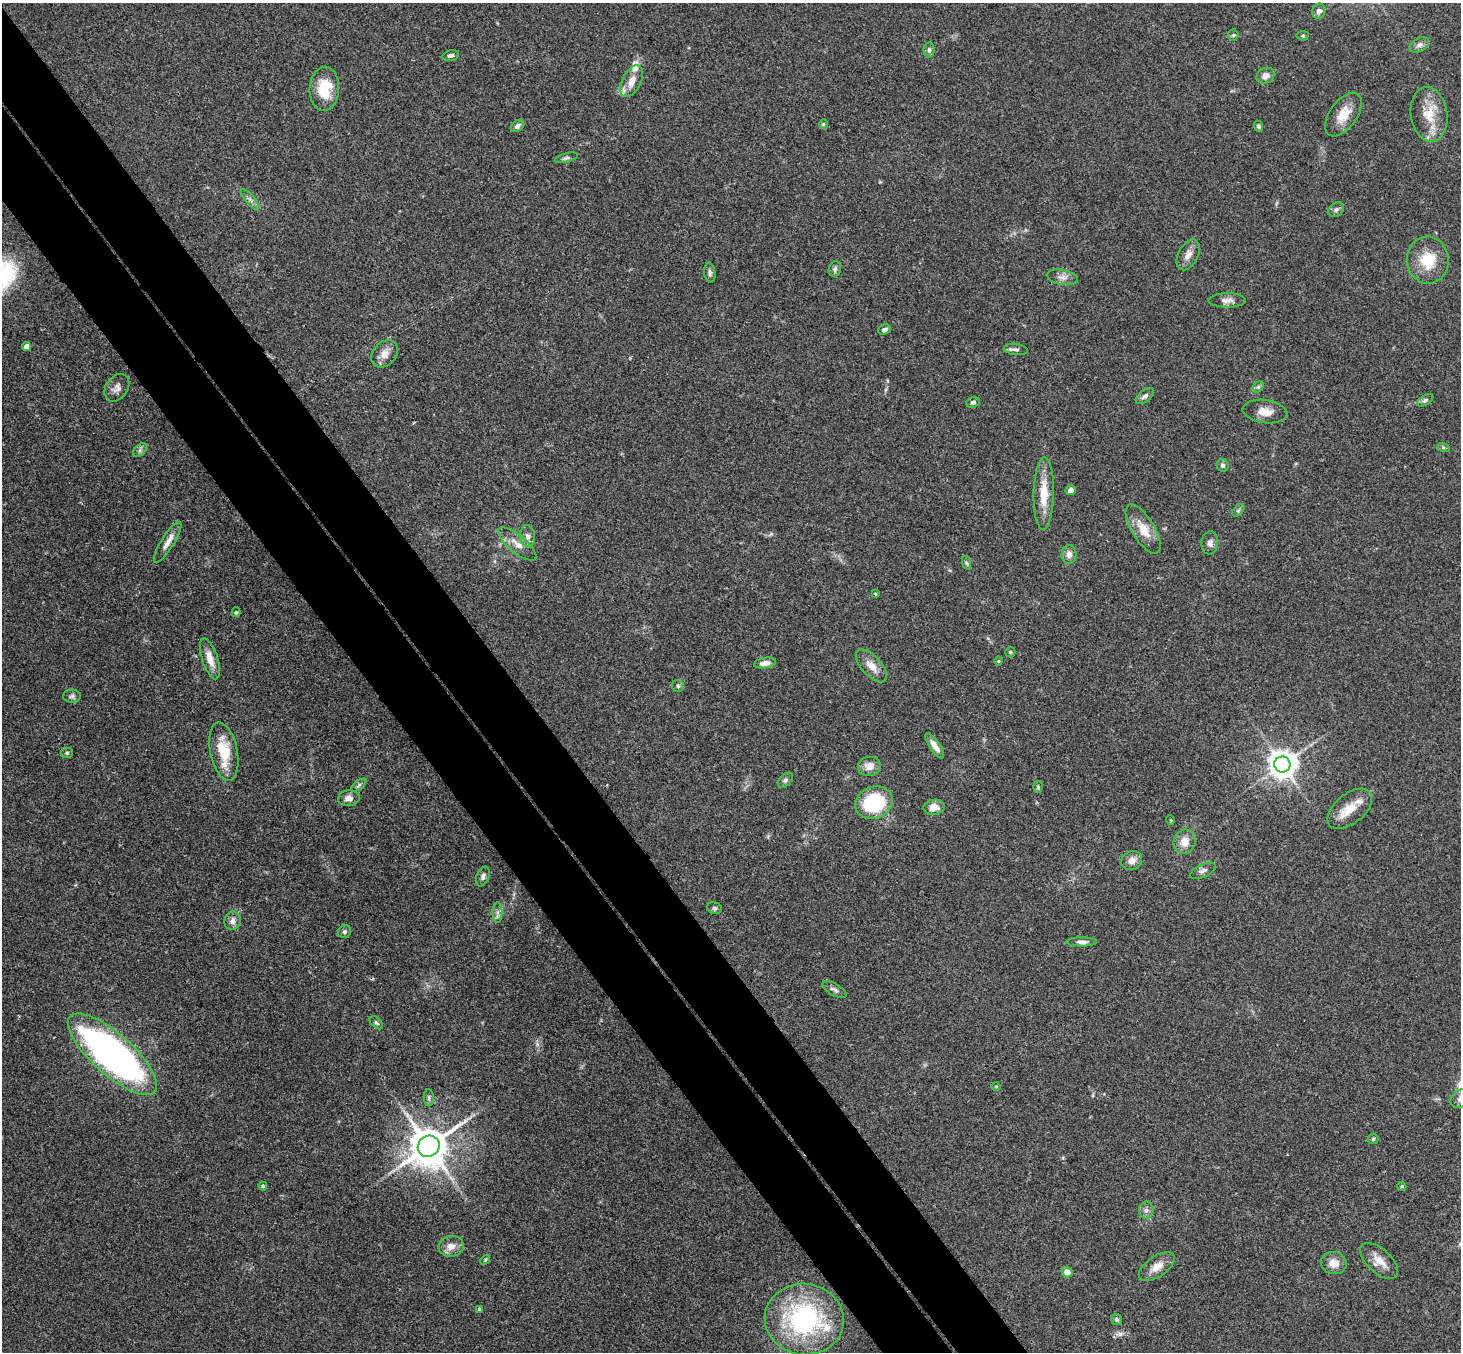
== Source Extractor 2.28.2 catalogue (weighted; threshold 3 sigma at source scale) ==
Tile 11 of 4 x 4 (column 3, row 3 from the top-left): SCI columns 2974-4432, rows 1681-3030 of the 5942 x 5923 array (HDU 1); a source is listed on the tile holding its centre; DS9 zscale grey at full resolution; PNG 1463 x 1354 px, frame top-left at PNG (2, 3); each listed source drawn as its Kron ellipse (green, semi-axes under 4 px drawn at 4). Shown black and unused: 9% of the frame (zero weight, under 3 of 4 exposures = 6% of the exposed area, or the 3 px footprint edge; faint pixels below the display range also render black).
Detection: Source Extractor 2.28.2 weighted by HDU 2 'WHT'; one run over the whole footprint, this tile lists its part. Background 0.168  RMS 0.0077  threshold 0.0348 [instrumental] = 3 sigma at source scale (4.5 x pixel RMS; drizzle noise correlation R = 1.50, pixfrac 1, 0.05/0.05 arcsec/px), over >= 5 px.
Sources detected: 101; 4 inside a brighter listed object's ellipse — not listed separately; the other 97 listed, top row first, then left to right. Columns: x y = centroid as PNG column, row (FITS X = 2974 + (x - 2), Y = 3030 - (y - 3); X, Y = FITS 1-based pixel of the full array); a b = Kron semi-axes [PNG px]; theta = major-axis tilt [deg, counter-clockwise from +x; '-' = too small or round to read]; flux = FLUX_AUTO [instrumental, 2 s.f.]
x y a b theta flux
1319 11 8 6 68 3.1
1233 35 5 5 - 1.3
1303 36 6 4 5 1.1
1419 45 10 7 29 3.2
929 50 7 5 -89 1.9
451 55 8 5 12 2.2
1266 76 9 7 26 4.7
632 81 17 9 64 8.9
324 89 22 14 86 24
1343 114 25 13 54 14
1429 114 27 18 -82 19
823 124 4 4 - 0.9
517 126 7 5 39 2.3
1258 126 6 4 -70 1.4
566 158 12 4 15 2
250 200 13 4 -50 2.8
1336 210 8 6 39 2.3
1188 255 16 10 63 6.1
1428 260 23 21 -86 23
835 269 8 6 75 2
710 273 10 5 -81 2.2
1062 277 16 7 -10 4.6
1227 300 19 7 0 4.5
884 330 6 5 - 2.1
27 347 4 4 - 7.2
1016 349 12 5 -6 2.5
384 354 15 11 48 7.5
1258 387 6 5 - 1.3
117 388 15 11 55 4.7
1145 396 11 5 39 2.3
1425 400 9 5 32 1.7
973 402 7 5 22 2
1265 411 22 11 -7 8.8
1443 447 6 4 -19 1.1
140 450 8 5 46 2.2
1223 465 6 6 - 2
1071 490 5 5 - 5
1044 493 36 10 89 18
1238 510 7 4 45 1.3
1143 529 28 11 -59 14
528 536 11 7 -83 3.9
168 542 24 6 58 6.2
1210 543 11 8 84 3.3
517 544 23 8 -40 8.2
1069 554 9 7 -88 4.9
967 563 7 4 -70 1.3
875 594 3 3 - 1.5
236 612 5 4 - 1.1
1010 652 5 5 - 0.9
210 659 21 8 -72 8.8
998 661 4 4 - 0.74
765 663 11 5 9 4.8
871 666 20 10 -47 8.2
678 686 6 6 - 1.6
72 696 9 6 2 2.1
935 746 15 5 -55 6
224 752 30 13 -78 25
67 753 6 5 - 1.5
1282 764 8 8 - 1000
869 766 11 9 9 6.6
785 780 9 5 45 2
359 785 9 4 36 1.7
1038 787 6 5 - 1.1
349 798 11 8 6 4.8
874 802 19 16 26 61
934 807 11 7 7 7.3
1350 809 26 14 39 15
1170 820 5 3 - 0.6
1185 842 12 10 71 8.9
1132 860 11 9 28 5.7
1203 871 14 6 24 3
483 876 10 6 67 2.7
714 908 7 5 -17 1.5
497 913 10 5 -90 2.8
233 921 9 8 - 4.4
344 932 7 6 - 1.7
1082 942 15 4 1 3.2
834 990 14 5 -29 2.8
376 1023 8 5 -44 1.5
113 1054 57 20 -42 330
996 1086 5 3 - 0.72
429 1098 8 5 -87 1.6
1460 1099 11 8 35 4.7
1373 1139 5 5 - 1.2
429 1146 11 10 - 2400
263 1186 4 4 - 1.6
1402 1186 4 4 - 0.92
1146 1210 8 7 - 2.6
451 1246 13 10 10 6.8
485 1260 5 4 - 0.9
1379 1261 23 12 -42 10
1334 1263 13 11 -12 8.4
1157 1267 20 10 34 8.9
1067 1272 5 5 - 5.8
480 1309 4 4 - 1.4
804 1319 40 35 -7 110
1117 1319 6 5 - 1.7
Isophote crosses this tile's border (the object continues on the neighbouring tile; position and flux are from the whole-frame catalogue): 1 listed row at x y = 1460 1099